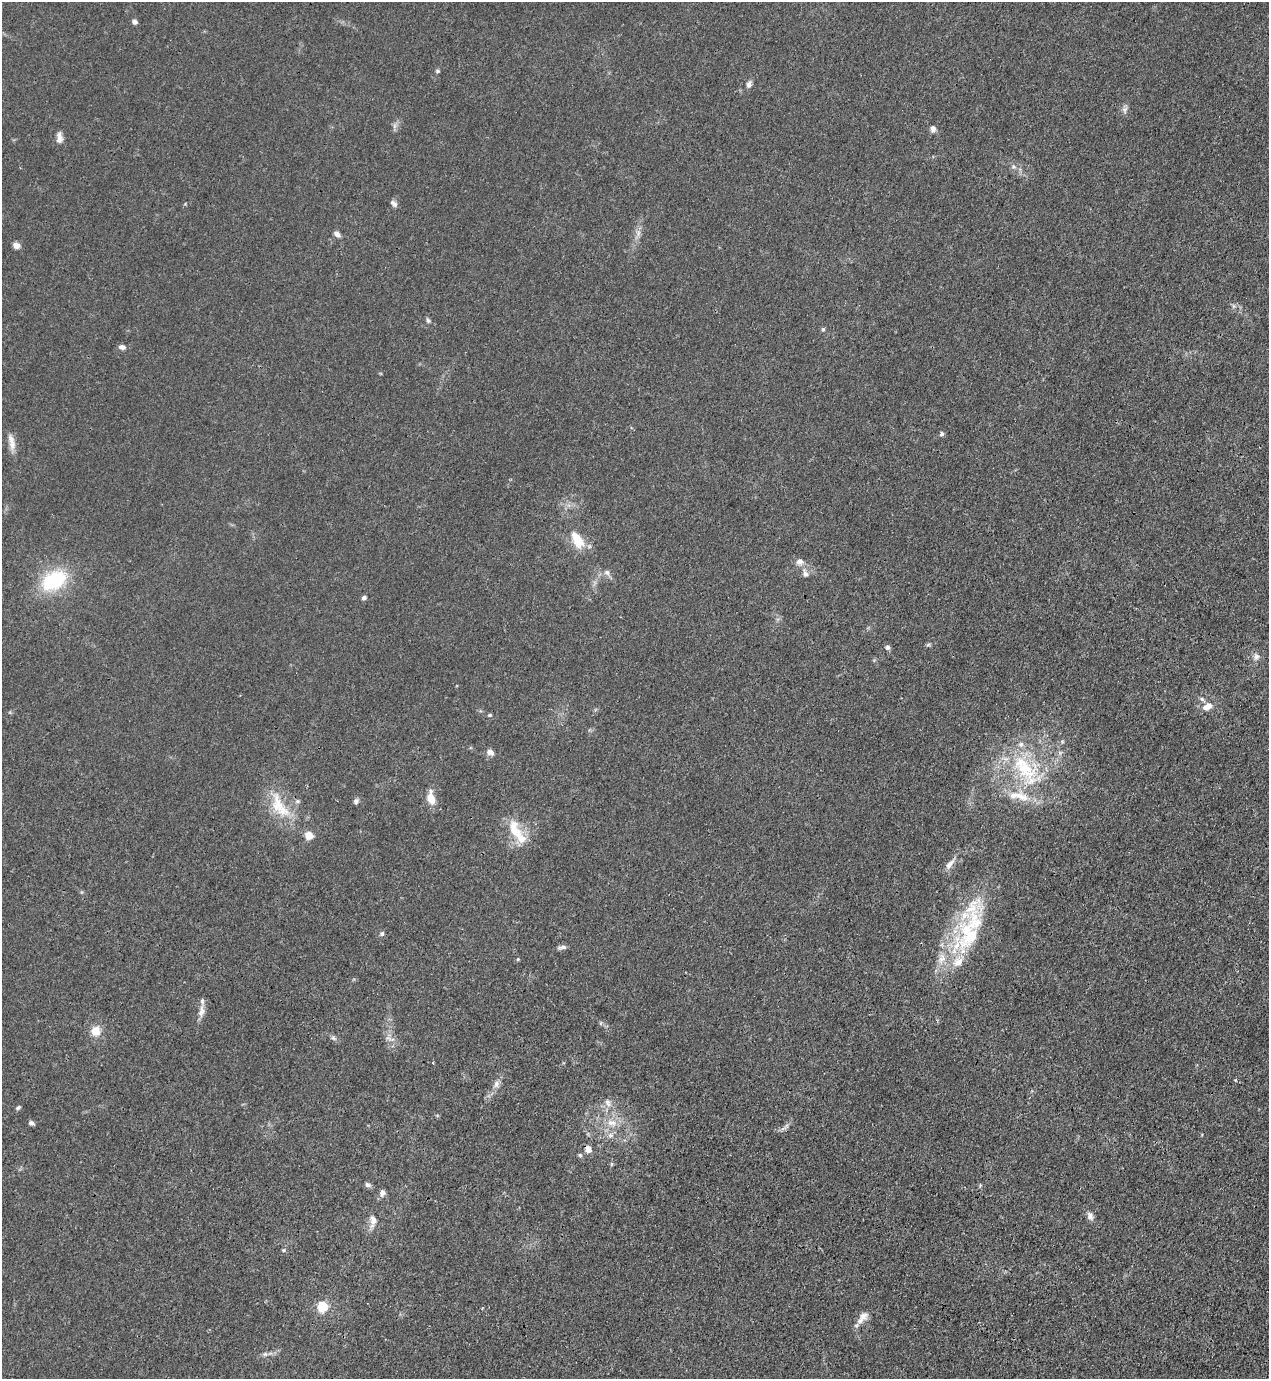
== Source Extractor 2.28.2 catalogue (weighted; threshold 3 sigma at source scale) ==
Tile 6 of 4 x 4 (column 2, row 2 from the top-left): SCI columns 1490-2756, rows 2794-4170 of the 5646 x 5587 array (HDU 1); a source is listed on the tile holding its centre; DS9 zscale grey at full resolution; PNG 1271 x 1381 px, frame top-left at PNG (2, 2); no overlay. Shown black and unused: <1% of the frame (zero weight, under 3 of 4 exposures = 7% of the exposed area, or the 3 px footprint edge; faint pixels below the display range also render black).
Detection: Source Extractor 2.28.2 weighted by HDU 2 'WHT'; one run over the whole footprint, this tile lists its part. Background 0.0179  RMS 0.0025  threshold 0.0114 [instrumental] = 3 sigma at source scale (4.5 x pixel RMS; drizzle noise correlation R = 1.50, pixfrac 1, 0.05/0.05 arcsec/px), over >= 5 px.
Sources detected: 74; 8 inside a brighter listed object's ellipse — not listed separately; the other 66 listed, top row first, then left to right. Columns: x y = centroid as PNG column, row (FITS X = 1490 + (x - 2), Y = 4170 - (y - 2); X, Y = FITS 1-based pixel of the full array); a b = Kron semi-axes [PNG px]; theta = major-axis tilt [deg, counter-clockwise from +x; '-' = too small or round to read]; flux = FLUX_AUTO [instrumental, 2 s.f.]
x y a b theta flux
134 22 6 5 - 0.81
437 71 6 4 -21 0.38
749 84 7 5 74 1.2
1125 110 10 7 77 0.96
394 126 7 4 71 0.68
933 129 7 6 - 1.1
59 138 15 7 -89 1.6
1013 167 8 6 -45 0.78
394 203 9 6 -44 1
638 233 11 6 -84 1.2
337 234 9 6 -38 1
16 245 8 7 - 1.2
1233 306 7 4 -71 0.46
428 320 8 5 -66 0.54
823 329 5 5 - 0.39
122 347 8 6 -18 1
942 434 6 6 - 0.56
12 445 16 9 -81 2.1
578 540 22 12 -61 5.6
800 562 10 9 - 1.5
607 572 8 8 - 1
805 573 10 7 -61 1.2
54 581 29 19 30 18
364 598 6 5 - 0.6
928 645 7 4 19 0.41
887 647 7 6 - 0.74
1256 656 10 7 -90 1.2
1202 699 7 5 -44 0.61
1208 707 14 9 29 2.5
490 715 6 5 - 0.36
490 752 10 7 -29 1.2
1025 768 56 28 -45 23
1013 795 11 9 3 2.1
431 798 15 8 -80 3.6
297 801 7 5 20 0.55
356 801 7 6 - 0.73
279 806 43 18 -58 9.6
515 831 35 13 -80 6.6
309 835 5 5 - 6.8
950 864 19 6 50 1.7
970 931 83 29 69 28
382 934 6 6 - 0.61
562 947 12 5 12 0.83
518 959 4 4 - 0.28
201 1011 17 8 82 1.9
96 1031 11 11 - 3.4
333 1038 8 4 -45 0.6
388 1038 11 5 -26 0.9
1235 1080 4 4 - 0.29
496 1084 11 7 63 1.3
608 1103 14 7 -79 1.7
18 1108 6 4 34 0.53
31 1123 7 5 -14 0.67
611 1123 14 9 -5 2.9
610 1135 8 7 - 1.2
588 1149 5 5 - 3.7
580 1155 6 5 - 0.45
611 1164 6 4 90 0.34
368 1185 9 6 -17 0.73
382 1193 10 7 74 1
1090 1216 11 7 -71 1.2
373 1221 17 8 82 2.2
284 1250 5 3 - 0.3
322 1307 6 5 - 19
863 1317 19 10 48 2.4
265 1354 6 5 - 0.57
Overlapping masked pixels (flux is a lower limit): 1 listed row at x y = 588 1149